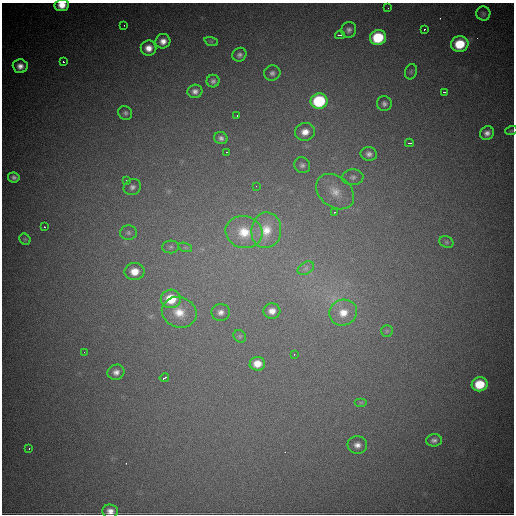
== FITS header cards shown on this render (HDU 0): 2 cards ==
NAXIS1  =                  512
NAXIS2  =                  512

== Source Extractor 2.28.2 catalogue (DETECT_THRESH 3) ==
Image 512 x 512 px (HDU 0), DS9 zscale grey, 1 PNG px = 1 image px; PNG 516 x 516 px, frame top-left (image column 1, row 512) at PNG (2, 3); each listed source drawn as its Kron ellipse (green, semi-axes under 4 px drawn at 4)
Background 3800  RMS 66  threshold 197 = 3 sigma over >= 5 px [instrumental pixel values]
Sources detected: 67; all 67 listed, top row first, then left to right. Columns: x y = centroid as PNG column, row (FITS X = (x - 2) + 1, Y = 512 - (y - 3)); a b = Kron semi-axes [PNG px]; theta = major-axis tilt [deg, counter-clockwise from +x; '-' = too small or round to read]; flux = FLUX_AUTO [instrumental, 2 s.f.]
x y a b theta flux
62 5 7 5 6 51000
388 8 2 2 - 2700
483 14 7 7 - 11000
124 25 3 2 - 4100
424 29 3 2 - 5400
349 30 8 7 - 17000
340 35 5 2 - 13000
378 37 8 7 - 200000
163 41 7 7 - 32000
211 41 7 4 -18 6400
460 44 9 8 - 130000
149 48 8 7 - 39000
239 55 7 6 - 15000
63 62 3 3 - 26000
20 66 7 7 - 29000
411 72 8 6 71 9800
272 73 8 7 - 16000
213 81 6 6 - 14000
195 91 7 6 - 19000
444 92 3 2 - 5600
319 101 8 7 - 330000
384 104 7 7 - 15000
125 113 7 6 - 13000
237 116 2 2 - 3500
511 131 6 4 18 4300
305 132 10 9 - 43000
487 133 7 6 - 21000
221 138 7 6 - 15000
409 143 4 2 - 11000
227 152 3 2 - 4500
369 154 8 7 - 19000
302 165 8 7 - 14000
14 177 5 5 - 13000
353 177 11 8 4 18000
127 180 3 2 - 18000
256 186 2 2 - 1800
132 187 9 8 - 18000
335 192 21 15 -38 82000
335 212 3 3 - 4100
44 227 2 2 - 3200
266 230 18 15 82 84000
244 232 18 16 -14 110000
128 233 8 7 - 13000
25 239 6 5 - 5900
446 242 7 5 -23 7900
171 247 8 6 2 14000
185 247 7 4 -18 8200
306 268 9 6 30 15000
134 272 10 8 3 60000
171 299 10 9 - 130000
272 311 8 7 - 33000
179 312 18 15 -21 87000
221 312 9 8 - 22000
343 313 14 13 - 74000
387 331 6 5 - 8000
240 336 7 5 -44 8600
84 352 2 2 - 2500
294 354 2 2 - 2900
257 364 7 6 - 51000
116 372 8 7 - 22000
164 378 4 2 - 7700
480 384 8 7 - 120000
361 402 6 4 0 6800
434 440 8 6 4 15000
357 445 10 8 -3 28000
29 449 2 2 - 2900
110 511 8 6 -4 28000
At the frame edge (FLAGS 8, measured only in part): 2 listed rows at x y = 62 5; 110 511